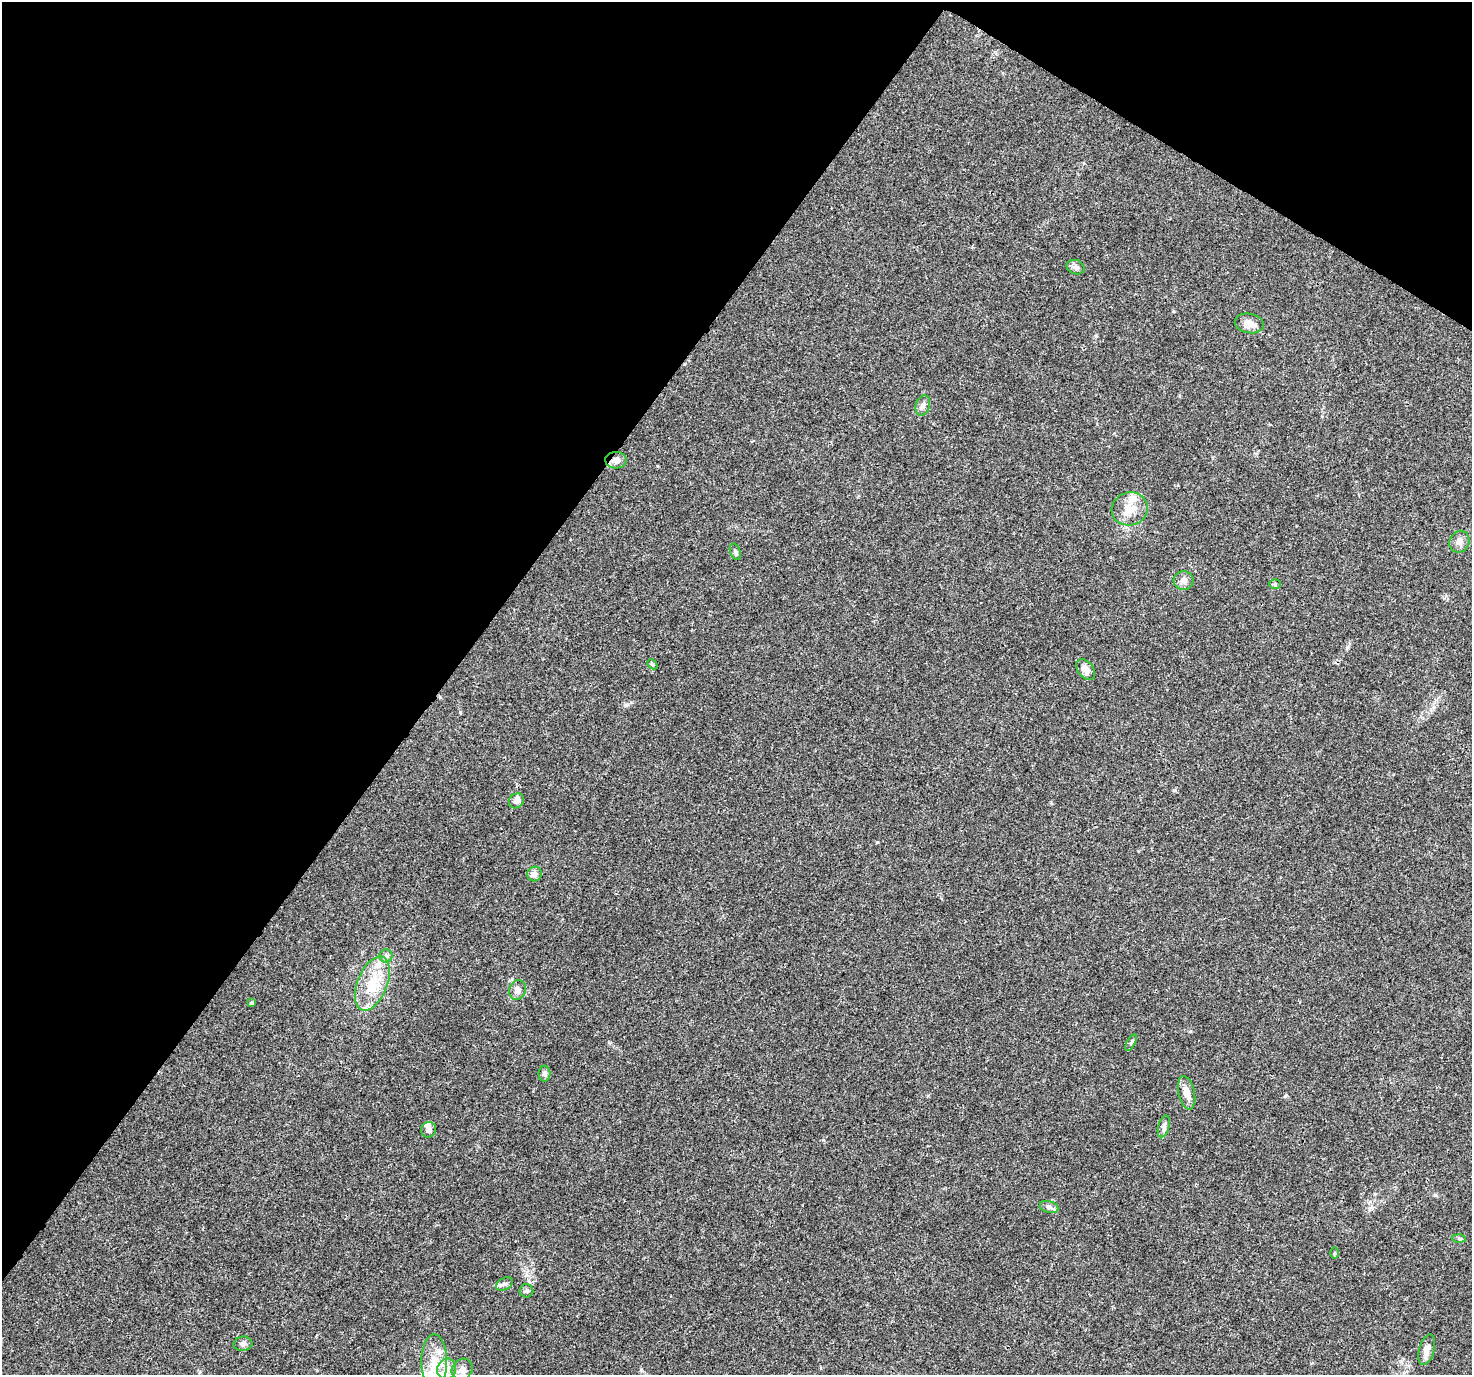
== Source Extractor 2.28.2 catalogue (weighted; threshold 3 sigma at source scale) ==
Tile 2 of 4 x 4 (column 2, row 1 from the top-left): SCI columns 1505-2974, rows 4355-5727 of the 5958 x 6028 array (HDU 1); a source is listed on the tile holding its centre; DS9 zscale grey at full resolution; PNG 1474 x 1377 px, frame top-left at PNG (2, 2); each listed source drawn as its Kron ellipse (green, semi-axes under 4 px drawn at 4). Shown black and unused: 34% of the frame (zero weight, under 3 of 4 exposures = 5% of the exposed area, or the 3 px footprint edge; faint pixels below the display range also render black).
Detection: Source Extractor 2.28.2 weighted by HDU 2 'WHT'; one run over the whole footprint, this tile lists its part. Background 0.016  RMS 0.0026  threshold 0.0118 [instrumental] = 3 sigma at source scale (4.5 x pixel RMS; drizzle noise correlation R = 1.50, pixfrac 1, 0.0396/0.0396 arcsec/px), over >= 5 px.
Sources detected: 38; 6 inside a brighter listed object's ellipse — not listed separately; the other 32 listed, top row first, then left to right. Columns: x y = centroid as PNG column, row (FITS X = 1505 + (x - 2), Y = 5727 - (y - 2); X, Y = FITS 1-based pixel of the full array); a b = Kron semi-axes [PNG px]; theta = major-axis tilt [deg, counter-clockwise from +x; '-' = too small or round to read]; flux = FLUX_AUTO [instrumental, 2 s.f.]
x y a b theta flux
1076 267 9 7 -22 1
1249 323 14 9 -10 2.4
923 405 10 7 73 1.3
616 460 10 8 1 1.6
1130 509 18 16 17 4.4
1459 542 11 9 60 1.5
735 552 8 5 -72 0.6
1184 581 10 9 - 1.4
1275 584 6 5 - 0.4
652 664 6 4 -44 0.34
1086 669 12 7 -52 2.1
516 801 8 7 - 1.4
534 874 7 7 - 1.5
386 956 6 6 - 0.67
372 984 28 15 68 9.3
517 990 10 8 71 1.5
252 1003 4 3 - 0.41
1131 1043 9 4 62 0.46
545 1074 8 6 -90 0.83
1187 1093 17 8 -78 2.6
1164 1126 11 5 75 0.88
429 1130 8 7 - 1.2
1049 1207 9 6 -15 0.85
1459 1239 6 4 -3 0.46
1334 1253 6 4 89 0.29
504 1284 9 6 27 0.71
526 1291 7 6 - 0.71
243 1344 9 7 8 1.1
1427 1350 16 7 74 2.1
434 1361 27 13 90 6.4
447 1369 11 9 75 2.1
462 1369 11 10 - 1.9
Overlapping masked pixels (flux is a lower limit): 1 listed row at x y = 616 460
Unlisted compact peaks at least as high as the median listed source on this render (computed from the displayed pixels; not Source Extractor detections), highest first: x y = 626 705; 823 1140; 877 842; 1096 336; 1285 1096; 460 712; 1435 1195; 657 466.